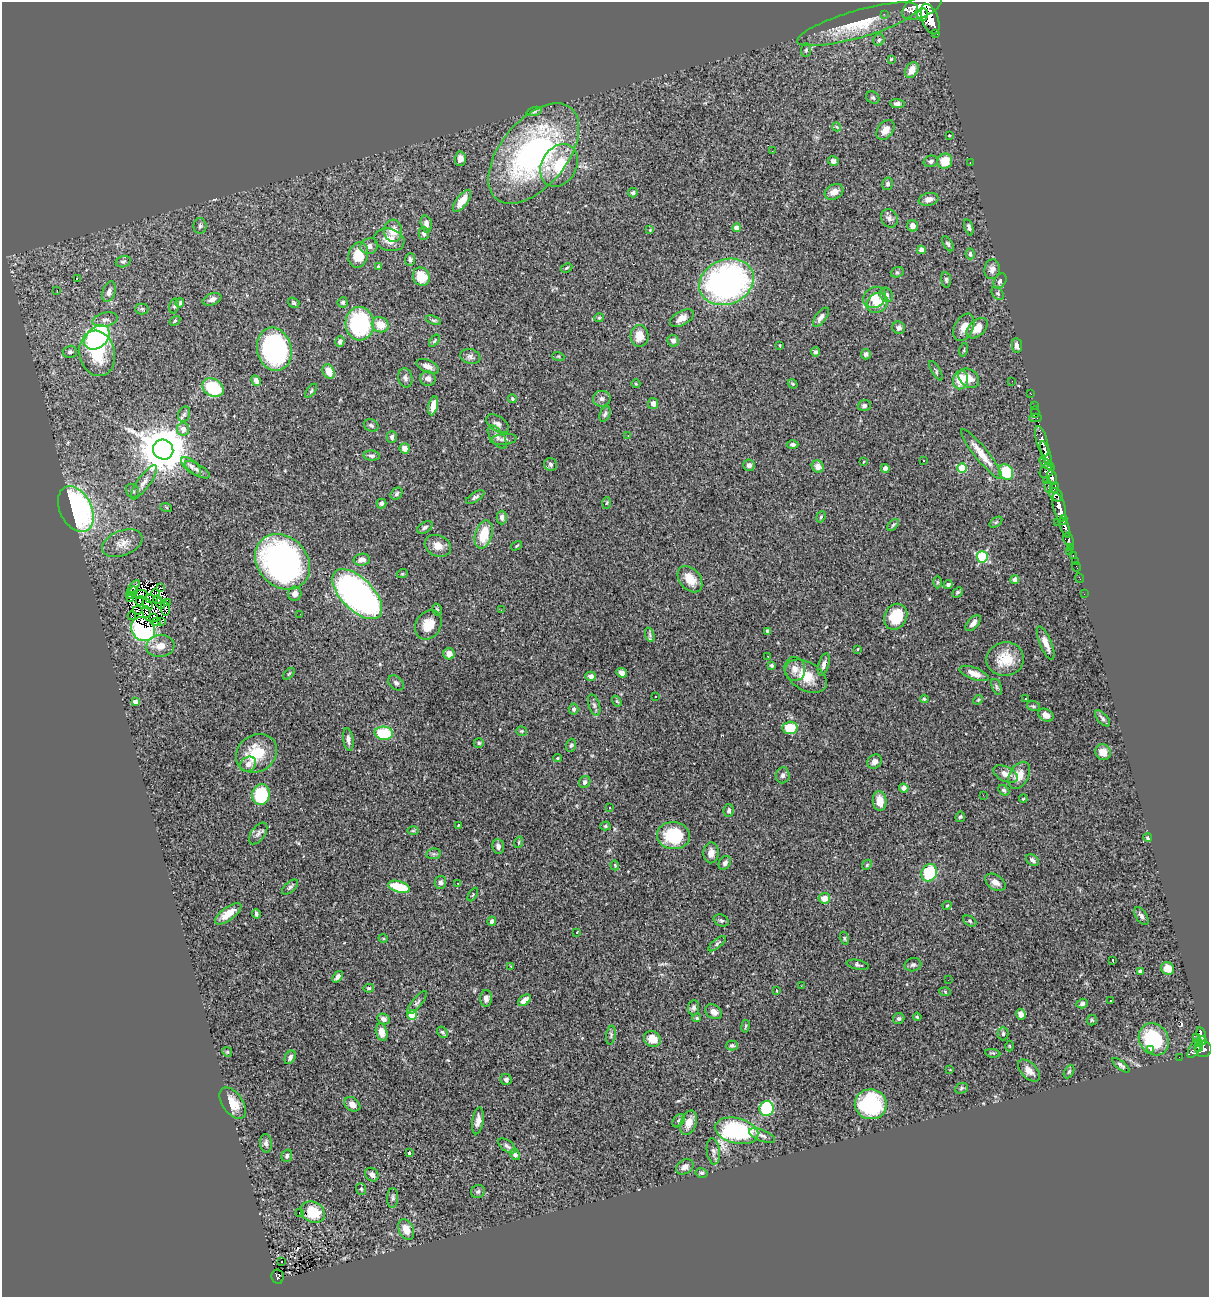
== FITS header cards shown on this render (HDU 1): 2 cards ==
NAXIS1  =                 1207
NAXIS2  =                 1295

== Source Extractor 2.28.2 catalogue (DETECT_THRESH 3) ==
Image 1207 x 1295 px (HDU 1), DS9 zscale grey, 1 PNG px = 1 image px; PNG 1211 x 1299 px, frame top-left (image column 1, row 1295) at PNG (2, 2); each listed source drawn as its Kron ellipse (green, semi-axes under 4 px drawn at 4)
Background 0.789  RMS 0.049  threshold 0.147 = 3 sigma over >= 5 px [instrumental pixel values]
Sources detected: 389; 9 with non-positive FLUX_AUTO (blend fragments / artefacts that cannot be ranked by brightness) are neither listed nor drawn; the other 380 listed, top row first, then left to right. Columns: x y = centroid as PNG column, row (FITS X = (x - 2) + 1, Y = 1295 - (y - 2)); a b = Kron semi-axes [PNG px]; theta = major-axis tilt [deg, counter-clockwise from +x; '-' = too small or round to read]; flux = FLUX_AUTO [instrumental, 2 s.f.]
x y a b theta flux
922 6 22 11 26 4200
884 14 2 2 - 11
923 15 6 5 - 880
930 19 16 8 -70 2800
858 24 63 13 16 140
936 33 3 3 - 86
879 40 6 5 - 7
806 50 7 5 88 6.1
891 59 4 4 - 3.8
912 70 8 6 60 34
873 97 7 5 -37 6.1
897 104 7 4 -3 11
534 111 8 4 18 5.6
837 127 4 3 - 2.6
885 130 11 7 51 24
949 135 3 2 - 2.7
772 151 2 2 - 9.5
534 154 59 33 50 880
460 159 7 5 89 19
833 161 5 4 - 13
931 161 7 5 14 8.4
945 161 7 7 - 66
970 162 3 2 - 9.3
559 165 22 17 59 110
888 184 6 5 - 8
834 192 10 7 28 23
633 193 5 4 - 6.2
929 199 10 6 13 19
462 201 13 5 53 40
889 218 9 8 - 14
426 224 9 5 -77 13
200 226 8 6 -90 7.7
913 226 6 5 - 17
969 227 8 4 -73 7.7
736 228 4 4 - 21
650 230 3 3 - 2.4
393 231 11 9 -88 40
424 233 6 5 - 9.6
389 240 15 11 -15 38
948 244 8 4 -58 6.3
369 246 9 8 - 14
921 250 4 4 - 20
970 254 5 4 - 9.3
358 255 13 9 74 62
410 259 6 5 - 7.7
123 262 7 5 18 7.9
378 266 4 3 - 2.9
566 268 6 4 28 4.5
992 269 10 7 82 18
897 272 6 5 - 5.7
421 277 9 8 - 58
77 279 3 2 - 4.1
946 280 8 5 -82 7.1
1000 281 8 6 59 11
727 282 28 22 22 1000
57 290 2 2 - 8.6
109 292 11 6 72 16
998 293 7 5 -49 6.7
886 295 7 6 - 11
874 297 12 10 33 36
212 299 10 5 20 15
343 302 5 5 - 5.7
180 303 5 4 - 9.5
294 303 6 5 - 5.1
877 303 11 9 37 42
174 306 8 5 79 7.1
142 309 7 5 -1 5.8
821 317 11 5 53 14
599 318 5 4 - 3.9
682 318 13 7 29 26
105 320 13 7 12 16
433 320 8 4 -21 5.4
175 321 6 4 31 4.1
360 324 17 14 -87 300
380 325 8 7 - 54
964 327 14 9 63 29
899 328 6 6 - 11
977 328 12 8 43 40
639 336 11 9 -90 42
97 337 14 10 42 490
434 341 7 4 51 4.7
673 341 6 5 - 12
340 342 5 4 - 11
1017 345 7 5 -82 14
780 346 3 2 - 3.4
274 349 22 17 -76 480
964 350 7 3 77 3.4
70 352 7 6 - 8.5
816 352 4 4 - 7.1
97 353 23 17 -78 120
866 354 5 5 - 8
470 356 10 7 -11 12
558 356 6 4 -18 3.3
427 366 12 6 -23 19
329 371 8 5 -66 42
936 371 11 3 -60 4.9
405 378 10 7 -77 11
428 378 8 7 - 14
969 378 11 8 -37 38
960 380 9 7 78 68
256 381 6 4 -61 15
1012 381 2 2 - 2.2
636 384 4 3 - 2.7
793 384 5 4 - 4
213 388 11 8 -31 160
311 391 8 4 55 4.5
1031 394 2 2 - 7.9
512 399 4 3 - 3.8
602 399 9 8 - 12
653 403 5 5 - 18
433 406 10 4 77 35
864 406 6 5 - 8.4
1034 406 4 3 - 15
1035 412 6 2 90 11
184 414 8 6 68 8.5
605 414 8 5 66 7.5
1035 418 6 3 -2 24
498 424 13 7 -33 13
371 425 8 6 -27 7.4
183 429 6 6 - 22
628 436 2 2 - 1.8
392 437 6 5 - 8.3
497 437 13 6 -54 14
503 439 13 5 6 11
1042 441 16 5 -74 1100
793 444 6 4 0 7.2
405 448 5 5 - 25
163 450 10 9 - 15000
1046 453 12 4 -72 940
982 454 32 6 -51 56
372 456 8 5 -6 8.6
923 461 3 3 - 16
863 462 4 2 - 2
551 464 6 6 - 10
1046 464 7 4 -43 140
749 465 6 5 - 14
191 466 12 6 -42 13
818 467 6 6 - 21
962 468 5 4 - 130
885 469 4 4 - 17
197 470 14 5 -31 14
1047 470 8 6 49 440
1006 472 8 6 -58 130
1052 478 7 4 -74 450
1046 480 2 2 - 12
144 482 20 6 54 22
1049 486 6 4 -82 100
1054 488 5 4 - 340
132 491 7 6 - 8
396 494 7 5 48 6.4
1056 495 7 5 -46 640
475 497 10 4 31 8.6
381 503 5 4 - 6.9
607 503 6 4 87 3.7
166 507 6 4 -19 3.6
1059 507 14 6 -75 1800
76 509 24 16 -63 710
502 517 7 5 89 13
821 517 6 4 67 4.7
1063 520 5 3 - 360
996 522 7 4 36 4.9
1058 523 2 2 - 6
893 525 7 4 45 6.5
425 527 8 5 33 8.4
1065 528 10 4 -72 700
484 535 14 8 74 84
1068 540 7 4 -68 210
122 543 21 12 22 39
438 546 13 10 -24 29
516 546 6 3 32 3.6
1071 547 3 3 - 90
1070 552 3 2 - 3.9
1073 556 4 2 - 36
982 557 5 5 - 300
362 560 8 6 9 17
1075 561 2 2 - 3.6
283 562 30 24 -47 1000
1076 567 4 2 - 8.1
402 574 5 3 - 3.4
1080 578 5 2 - 8.8
690 579 15 10 -51 51
1015 580 4 4 - 13
937 582 6 4 90 5
948 584 4 4 - 8.6
133 587 8 2 49 6.3
161 588 4 3 - 9
133 591 5 3 - 4.4
957 592 6 4 44 5.1
156 593 4 3 - 4.3
140 594 7 3 4 5.3
295 594 7 6 - 21
357 594 31 16 -45 1300
1084 594 3 2 - 2.6
130 595 3 2 - 5
150 598 4 3 - 4.5
130 599 4 2 - 6.1
157 600 4 2 - 3.8
140 601 5 3 - 20
167 602 4 2 - 2.3
160 603 5 2 - 5.2
148 604 6 4 -51 16
165 608 7 3 -82 11
137 610 5 2 - 3.1
437 610 6 4 -76 5.6
501 610 3 2 - 3
146 612 6 2 -76 1.4
300 614 2 2 - 1.8
132 616 4 3 - 10
153 617 4 2 - 7.6
896 617 13 11 60 110
156 621 3 2 - 6.4
161 621 3 2 - 3.3
973 623 10 5 47 17
428 625 15 12 59 54
143 629 13 11 -43 310
768 631 4 3 - 7.7
650 635 7 4 -72 7.5
1046 643 18 6 -67 30
160 646 14 11 7 36
858 649 4 3 - 2.9
449 654 6 5 - 22
768 656 3 2 - 3.8
1005 659 19 16 10 81
824 664 11 5 73 13
772 666 4 3 - 5
795 669 12 10 -79 27
622 673 5 4 - 19
974 673 15 6 -20 26
289 674 7 3 44 3.5
591 676 5 4 - 11
806 676 22 14 -30 77
396 683 9 6 -39 9.3
997 687 8 4 -68 6.6
656 696 3 2 - 4.1
1025 698 3 3 - 15
924 699 4 3 - 4.3
978 700 5 4 - 3.4
617 701 6 4 -58 4.1
135 702 4 4 - 17
594 705 11 5 -72 9.1
1034 706 6 5 - 5.4
573 709 5 5 - 7.5
1046 715 8 6 -27 17
1102 718 10 5 -50 8.4
790 728 7 6 - 87
522 731 5 4 - 4.6
384 733 9 6 -3 130
348 740 11 5 -82 14
479 743 5 4 - 5.3
571 745 7 5 71 5.4
1103 752 8 7 - 28
256 753 21 18 34 110
557 758 4 4 - 3.7
875 762 8 6 42 15
248 764 8 7 - 17
1005 774 13 7 -25 24
783 775 8 7 - 9.3
1019 775 14 9 60 41
585 782 6 5 - 9.8
904 788 5 4 - 14
1004 790 6 4 -43 6.2
261 795 10 8 80 180
983 795 2 2 - 2
1023 799 4 3 - 2.7
880 801 10 7 -84 44
609 808 3 3 - 39
729 810 6 5 - 7.1
960 817 5 4 - 4.8
459 825 4 3 - 3.4
605 826 5 4 - 5.1
413 831 6 3 1 3.3
258 833 12 7 54 12
673 836 16 13 -6 160
1148 838 4 4 - 5.5
519 842 6 3 72 3.9
498 847 7 6 - 12
711 853 10 7 87 22
433 854 7 5 10 6.6
1032 860 7 5 -39 9.5
725 863 7 5 54 10
615 865 5 4 - 3.6
867 865 5 4 - 4.6
929 873 9 7 61 150
440 882 6 5 - 11
995 882 11 7 -33 22
458 883 3 2 - 2.7
290 887 10 5 41 8.3
399 887 11 5 -16 130
473 895 7 3 59 3.4
824 898 6 5 - 36
947 905 5 3 - 3.2
228 914 16 6 36 43
256 914 5 3 - 7.5
1141 916 10 5 -56 11
721 920 8 5 -24 6.7
492 921 5 4 - 8.6
970 921 7 5 -29 5.5
577 932 3 2 - 2.4
383 938 5 3 - 3.3
844 938 6 4 -75 4.9
717 944 11 4 39 7.7
1113 961 3 2 - 5
858 965 11 4 -12 7.6
913 965 8 6 14 8.9
511 966 3 3 - 2.8
1168 969 6 6 - 46
1141 971 4 4 - 15
337 977 6 4 52 12
948 980 2 2 - 2
801 986 3 2 - 1.8
369 988 5 4 - 4.3
776 991 3 2 - 2.6
945 991 5 4 - 3.3
486 998 8 6 86 13
524 1000 7 4 39 24
1111 1000 3 3 - 6.9
417 1003 14 5 50 10
1082 1004 6 4 19 7.6
694 1008 8 5 85 8.9
714 1012 9 6 -33 20
1021 1014 5 4 - 16
412 1015 5 4 - 98
917 1017 4 3 - 3.6
697 1018 4 3 - 4
383 1019 6 5 - 13
899 1019 6 5 - 8.1
1092 1020 5 5 - 4.3
745 1026 6 3 80 3.6
382 1032 9 5 -77 27
442 1032 6 5 - 7.7
1003 1034 7 5 90 6.4
611 1035 9 4 83 6.5
1201 1035 7 3 -75 170
1197 1037 3 3 - 6
652 1039 9 7 -30 37
1154 1039 17 14 -55 190
1202 1041 4 3 - 180
1198 1043 3 3 - 59
732 1045 6 5 - 7
1009 1046 5 3 - 3
1199 1047 5 3 - 270
1195 1048 11 5 60 390
1204 1049 8 8 - 330
1150 1050 4 3 - 5.3
227 1052 5 4 - 3.7
993 1053 8 3 -7 4.2
290 1057 7 5 60 9.1
1179 1057 2 2 - 5.6
1121 1065 10 4 -38 7.5
950 1070 3 2 - 2.2
1029 1070 13 7 -45 26
1069 1072 7 4 63 5.6
506 1080 6 5 - 9.1
961 1088 7 5 24 4.8
233 1103 18 10 -56 50
352 1104 9 6 -34 21
871 1104 16 15 - 310
767 1108 7 7 - 230
478 1121 13 5 82 19
679 1121 7 5 49 6.8
689 1123 13 8 71 34
737 1131 22 12 -13 410
762 1135 14 5 -21 15
266 1143 9 6 -85 10
507 1146 10 5 -36 9.3
713 1151 13 6 -83 12
409 1153 3 3 - 13
515 1155 6 4 -57 11
287 1156 6 5 - 8.2
685 1167 9 7 33 14
702 1173 6 4 -12 5.1
372 1175 7 6 - 13
361 1189 6 5 - 5.4
478 1192 7 6 - 7.5
393 1198 10 5 88 8.4
313 1212 12 10 -28 95
299 1213 3 2 - 13
406 1229 11 7 -64 33
281 1262 3 2 - 5.8
277 1277 7 6 - 140
At the frame edge (FLAGS 8, measured only in part): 1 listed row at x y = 922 6
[9 non-positive-flux detections neither listed nor drawn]